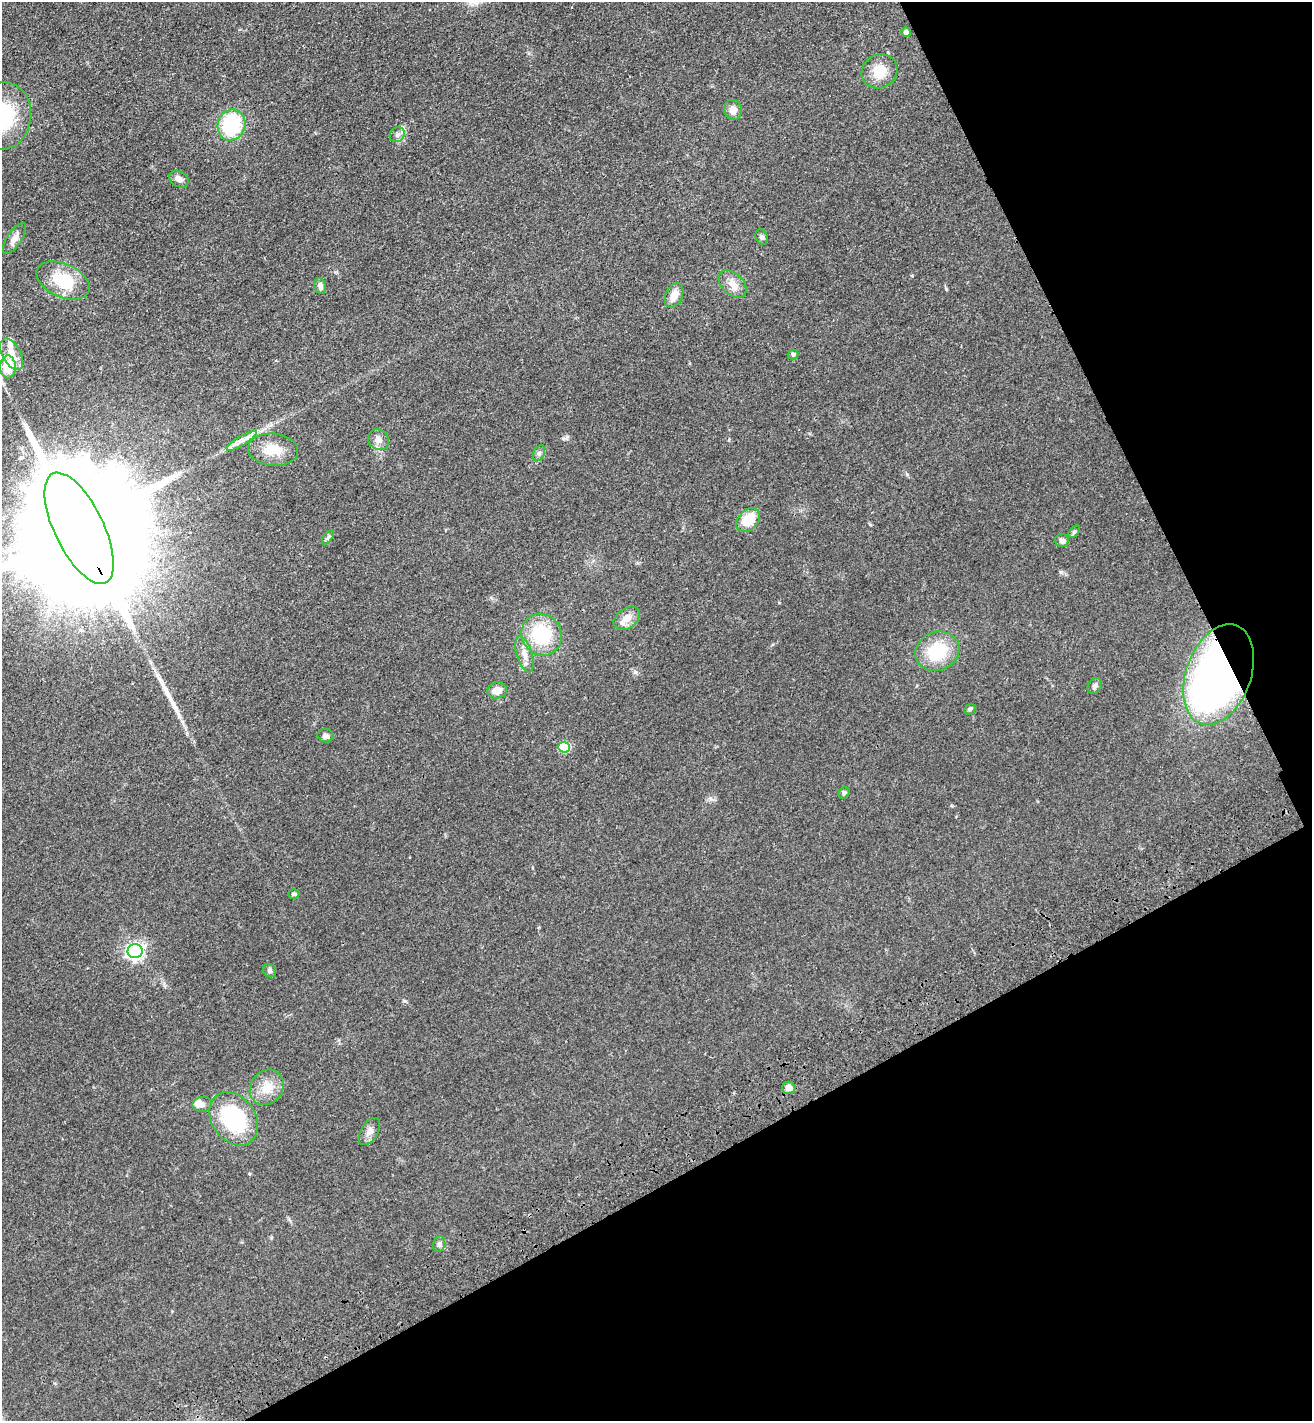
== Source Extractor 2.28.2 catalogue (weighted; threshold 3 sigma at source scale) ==
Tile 12 of 4 x 4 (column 4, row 3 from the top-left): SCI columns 4286-5595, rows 1528-2946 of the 5817 x 5892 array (HDU 1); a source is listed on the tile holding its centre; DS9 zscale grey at full resolution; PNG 1314 x 1423 px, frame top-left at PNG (2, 2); each listed source drawn as its Kron ellipse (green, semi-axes under 4 px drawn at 4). Shown black and unused: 26% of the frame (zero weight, under 3 of 4 exposures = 6% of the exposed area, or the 3 px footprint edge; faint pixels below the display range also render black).
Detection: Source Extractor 2.28.2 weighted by HDU 2 'WHT'; one run over the whole footprint, this tile lists its part. Background 0.0553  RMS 0.0058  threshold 0.0261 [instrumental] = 3 sigma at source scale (4.5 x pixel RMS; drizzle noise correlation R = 1.50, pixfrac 1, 0.05/0.05 arcsec/px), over >= 5 px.
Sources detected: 48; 1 long thin detection or spike segment (spike, bleed or trail) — neither listed nor drawn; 2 inside a brighter listed object's ellipse — not listed separately; the other 45 listed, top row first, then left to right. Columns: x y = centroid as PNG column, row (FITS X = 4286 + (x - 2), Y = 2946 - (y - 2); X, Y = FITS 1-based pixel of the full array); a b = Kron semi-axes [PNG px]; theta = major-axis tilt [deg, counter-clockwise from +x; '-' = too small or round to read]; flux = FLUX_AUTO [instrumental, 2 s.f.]
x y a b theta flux
906 32 5 4 - 1.8
879 71 18 16 34 11
733 110 10 9 - 4
3 116 34 28 82 42
231 125 16 13 69 42
397 135 8 7 - 2.1
179 179 10 7 -28 3.2
762 237 8 6 -69 1.4
14 238 18 7 57 3.9
63 280 28 16 -24 25
733 284 16 10 -44 5.4
320 286 8 5 -78 2.4
674 295 13 8 65 5.7
11 354 17 9 -61 8.3
793 354 5 4 - 1.4
8 367 11 8 -89 19
378 440 11 9 -42 3.7
242 441 17 4 32 3.9
273 450 25 16 -5 12
539 453 8 5 65 1.4
748 520 14 9 45 15
79 528 61 24 -64 49000
1074 532 7 4 49 0.97
328 537 8 4 54 1.2
1062 540 7 6 - 2.5
627 618 14 10 36 6.1
542 635 21 19 -60 31
937 651 22 19 23 24
524 654 19 7 -73 4.9
1219 674 52 32 70 410
1095 686 8 6 51 1.7
497 690 10 8 12 4.9
970 709 6 5 - 1.1
326 736 8 6 -12 1.9
564 747 5 5 - 29
844 793 6 5 - 1.3
294 894 5 4 - 0.96
135 951 7 7 - 190
270 971 7 6 - 1.2
267 1087 18 16 54 10
789 1088 6 6 - 4.3
202 1104 10 7 7 2.8
234 1119 29 22 -54 53
369 1132 15 8 59 3.9
439 1244 8 6 78 1.6
Overlapping masked pixels (flux is a lower limit): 2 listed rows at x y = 79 528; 1219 674
Isophote crosses this tile's border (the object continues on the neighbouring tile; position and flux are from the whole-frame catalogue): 2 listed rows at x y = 3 116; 79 528
Unlisted compact peaks at least as high as the median listed source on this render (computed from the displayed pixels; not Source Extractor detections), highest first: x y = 946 289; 1061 572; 405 1001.